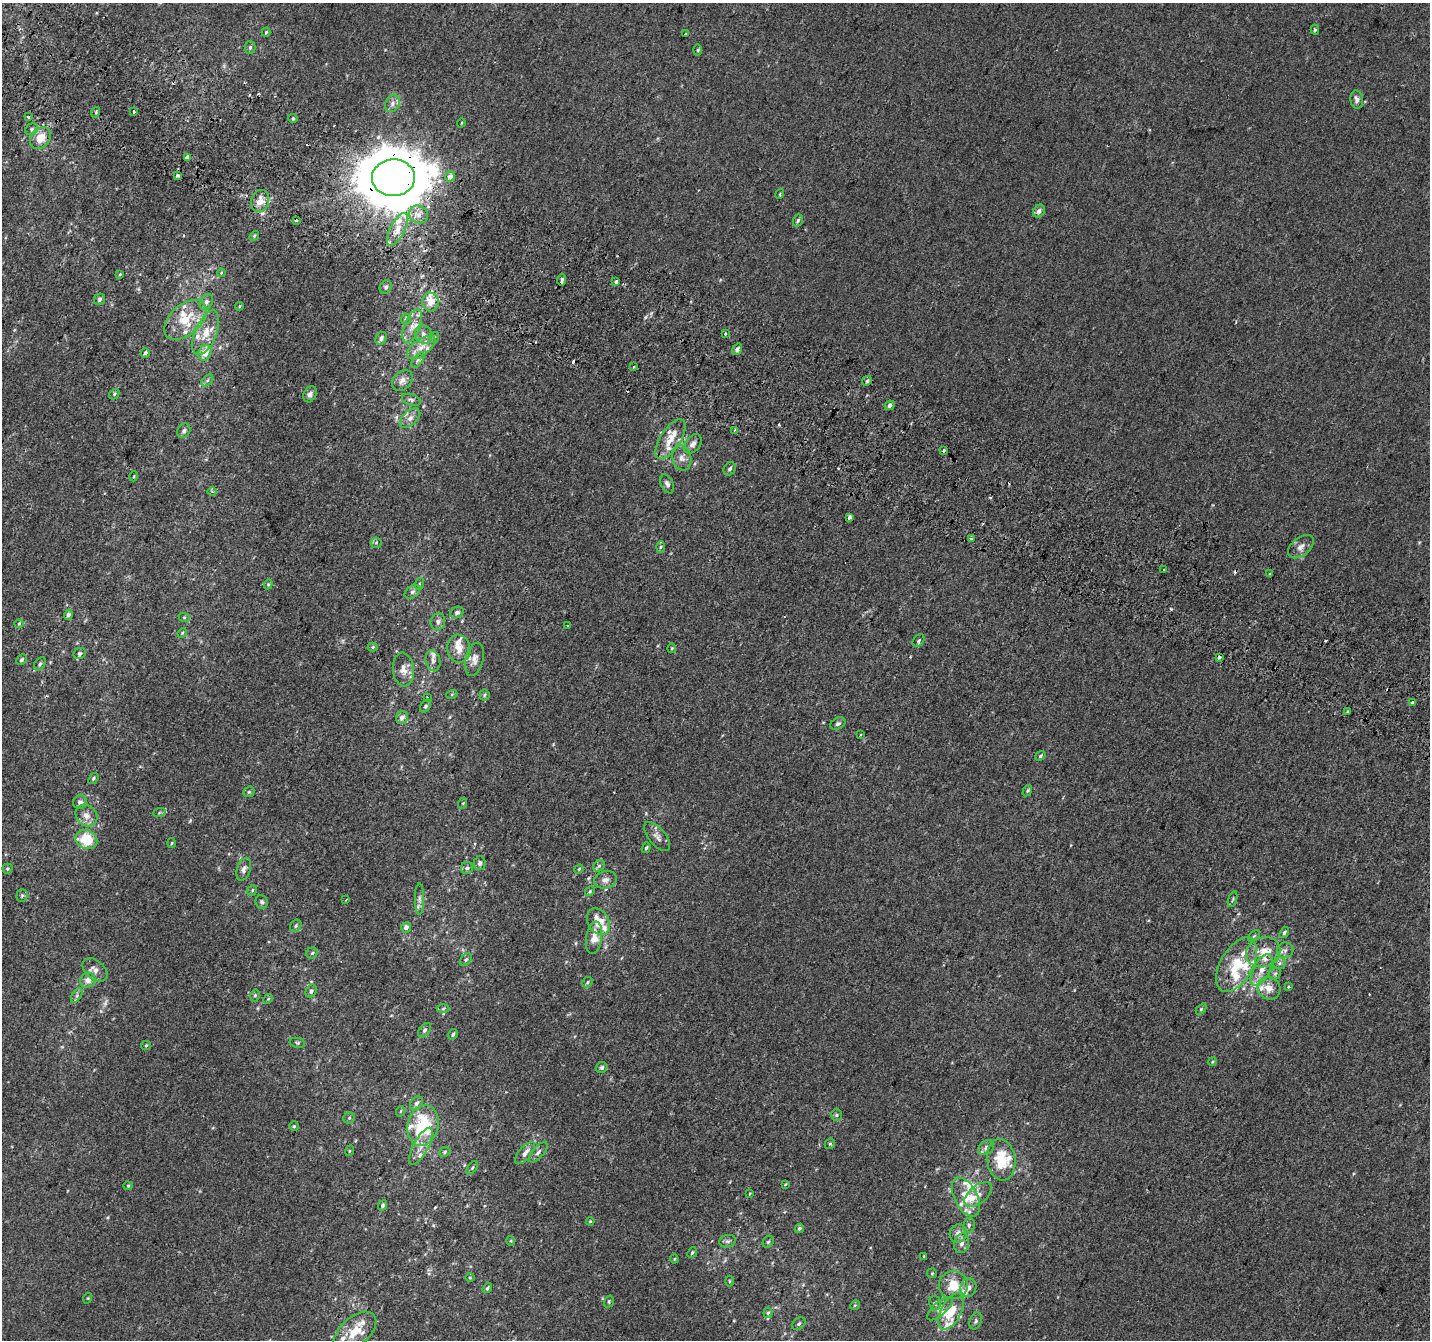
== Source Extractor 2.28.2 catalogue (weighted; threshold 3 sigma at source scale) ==
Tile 11 of 4 x 4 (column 3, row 3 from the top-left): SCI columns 2883-4310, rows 1644-2981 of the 5758 x 5899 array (HDU 1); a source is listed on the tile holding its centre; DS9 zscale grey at full resolution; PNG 1432 x 1342 px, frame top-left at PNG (2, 3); each listed source drawn as its Kron ellipse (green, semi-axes under 4 px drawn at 4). Shown black and unused: <1% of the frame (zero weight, under 2 of 3 exposures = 2% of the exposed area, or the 3 px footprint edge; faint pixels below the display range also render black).
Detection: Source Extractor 2.28.2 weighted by HDU 2 'WHT'; one run over the whole footprint, this tile lists its part. Background 2.19e-04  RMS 0.0036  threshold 0.0161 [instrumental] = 3 sigma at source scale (4.5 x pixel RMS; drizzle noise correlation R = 1.50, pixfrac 1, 0.0396/0.0396 arcsec/px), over >= 5 px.
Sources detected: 266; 1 too faint to see at this stretch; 17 cosmic-ray / hot-pixel residue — neither listed nor drawn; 39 inside a brighter listed object's ellipse — not listed separately; the other 209 listed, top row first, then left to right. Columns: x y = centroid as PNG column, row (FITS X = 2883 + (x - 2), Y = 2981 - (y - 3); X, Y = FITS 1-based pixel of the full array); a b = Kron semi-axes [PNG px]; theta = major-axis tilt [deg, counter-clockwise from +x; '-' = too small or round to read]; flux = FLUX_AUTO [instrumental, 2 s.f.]
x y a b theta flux
1315 30 5 4 - 0.5
266 32 4 3 - 0.43
685 34 3 3 - 0.68
250 47 6 5 - 0.63
698 50 5 3 - 0.37
1357 100 9 6 -83 1.5
393 103 9 7 60 1.5
96 112 5 3 - 0.4
134 112 3 3 - 1.9
28 116 3 3 - 2.1
293 118 4 4 - 0.43
461 123 5 3 - 0.26
32 129 7 5 35 0.67
40 138 12 9 54 5.1
187 157 4 3 - 2.4
177 176 4 3 - 0.98
450 176 5 5 - 2.1
393 178 21 18 2 2000
780 194 5 3 - 0.4
260 201 11 9 73 3.8
1039 211 7 5 54 1.5
419 214 10 8 -31 2.3
296 220 3 3 - 0.93
798 220 6 4 71 0.63
397 229 18 7 63 3.5
254 236 5 4 - 0.42
221 273 4 3 - 0.28
120 274 4 4 - 0.37
562 279 6 3 81 6.1
616 282 4 3 - 2.9
386 287 7 5 63 0.89
99 299 6 5 - 0.79
206 302 8 6 62 1.3
430 302 9 8 - 3.5
239 306 4 4 - 0.47
406 319 5 5 - 0.49
185 320 25 15 41 10
412 326 17 8 69 3.2
206 333 24 10 67 6.3
424 334 9 8 - 1.8
726 334 4 3 - 0.65
435 337 5 3 - 0.32
381 338 6 5 - 0.98
421 347 16 8 37 3.3
737 349 6 4 55 1.1
145 353 5 3 - 0.79
205 353 8 6 70 4.2
418 360 9 4 54 0.95
633 367 3 2 - 0.62
207 380 7 4 46 0.74
402 380 12 8 47 2
867 381 5 4 - 0.55
114 394 6 4 49 0.52
310 394 8 6 63 1.3
411 400 9 5 -18 1
890 405 5 4 - 1.1
410 418 12 7 42 1.8
734 430 4 3 - 0.55
184 431 7 6 - 0.96
670 439 23 10 57 5
693 444 11 7 52 1.7
944 450 3 3 - 0.52
682 458 13 9 -73 2.4
730 469 7 5 58 0.86
134 476 5 3 - 0.28
667 484 10 6 -64 1.2
212 492 4 3 - 0.44
849 517 4 4 - 3.6
971 538 3 3 - 1.5
376 543 5 5 - 0.52
661 547 5 3 - 0.47
1301 547 15 9 39 2.3
1164 570 3 2 - 0.46
1269 574 3 3 - 1
268 584 5 4 - 0.43
419 584 6 3 72 0.42
412 592 9 6 38 0.99
457 612 7 5 24 1.1
68 615 5 4 - 0.79
184 617 6 3 -19 0.42
438 622 8 7 - 1.3
19 624 4 4 - 0.35
568 626 3 2 - 0.3
182 633 5 4 - 0.42
919 641 7 5 50 0.68
373 647 5 4 - 0.43
672 648 5 4 - 0.41
459 649 14 11 -80 3.7
80 653 6 5 - 0.7
1219 657 3 3 - 6.9
474 659 17 9 76 2.5
21 660 6 4 46 0.82
433 661 11 7 -76 1.7
40 664 7 5 53 0.76
403 669 17 10 -84 3.1
452 694 5 3 - 0.37
484 695 5 5 - 0.57
427 697 3 3 - 0.36
1412 702 3 3 - 1.5
426 706 7 5 54 0.61
1348 711 3 3 - 0.82
402 718 6 5 - 1.7
838 724 8 5 26 0.82
860 735 3 2 - 0.29
1040 756 5 4 - 0.6
93 778 6 4 52 0.55
1027 791 6 4 59 0.48
249 792 6 5 - 0.51
80 802 7 6 - 1.3
463 803 6 3 72 0.41
159 813 6 4 19 0.51
86 815 12 10 -44 2.6
657 836 17 8 -50 2.1
86 840 11 9 -26 11
172 843 5 3 - 0.35
646 848 5 4 - 0.52
480 863 7 6 - 1.1
599 866 6 5 - 0.73
467 868 6 6 - 0.72
7 869 5 5 - 0.53
244 869 12 6 72 1.5
579 869 5 4 - 0.37
605 880 11 8 14 1.8
252 890 5 4 - 0.43
590 891 5 4 - 0.47
22 896 6 5 - 0.65
420 899 15 4 -90 1.4
1233 899 8 3 71 0.51
346 900 3 2 - 0.3
262 902 7 6 - 0.85
598 922 14 10 -60 6.3
296 926 6 5 - 0.63
406 927 5 5 - 1.5
1284 933 6 4 53 0.79
1254 936 7 4 44 0.48
594 938 16 8 82 4.3
1285 950 8 7 - 1.3
1263 952 17 15 22 5.8
312 953 6 5 - 0.62
466 960 7 5 49 0.68
1280 963 6 6 - 0.91
1237 965 30 16 60 12
95 970 14 9 -40 2.5
1262 970 17 8 62 4
1275 974 7 5 44 0.75
88 980 8 7 - 2.6
588 982 6 4 43 0.53
1288 986 3 3 - 1.7
1269 988 12 10 -42 3.4
311 991 7 5 62 0.86
77 995 8 4 59 0.65
255 995 6 4 74 0.57
268 999 5 4 - 0.4
443 1009 6 4 2 0.54
1201 1009 6 4 46 0.42
424 1030 8 5 52 0.94
453 1034 5 4 - 0.59
297 1043 8 5 -11 0.58
146 1045 5 4 - 0.4
1212 1062 4 3 - 0.29
602 1068 6 5 - 0.84
416 1103 7 5 56 1.3
401 1111 5 3 - 0.34
836 1115 6 5 - 0.6
349 1118 5 5 - 0.55
294 1126 4 4 - 0.45
423 1126 21 15 76 24
830 1144 5 4 - 0.51
421 1146 20 7 61 3.6
986 1148 9 6 41 1.3
349 1151 5 3 - 0.31
445 1152 6 4 24 0.57
538 1152 12 5 48 1.2
525 1153 13 6 50 2.4
1001 1160 21 14 -82 13
472 1168 8 4 55 0.49
785 1184 3 2 - 0.29
128 1186 4 4 - 0.42
749 1194 4 3 - 0.3
978 1194 16 9 40 3
966 1197 21 11 -62 6.4
383 1205 5 4 - 0.8
590 1221 4 3 - 0.31
969 1225 7 5 78 0.88
799 1228 5 4 - 0.77
958 1233 9 8 - 2.2
511 1241 5 3 - 0.3
728 1241 8 6 13 0.88
768 1242 6 5 - 0.59
962 1243 10 7 75 1.8
692 1252 5 4 - 0.59
924 1256 3 3 - 0.55
674 1259 4 4 - 0.34
932 1273 5 5 - 0.44
470 1278 4 3 - 0.28
730 1281 5 3 - 0.35
953 1285 14 14 - 7.6
968 1287 9 8 - 1.6
487 1288 5 4 - 0.66
88 1298 5 3 - 0.27
609 1302 6 4 72 0.47
935 1303 7 6 - 0.85
855 1305 5 4 - 0.39
940 1309 16 6 41 2
951 1311 20 10 62 7.2
768 1313 5 4 - 0.58
976 1321 9 5 69 0.79
799 1324 7 5 40 0.8
355 1332 25 14 41 8
Overlapping masked pixels (flux is a lower limit): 2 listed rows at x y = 187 157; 393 178